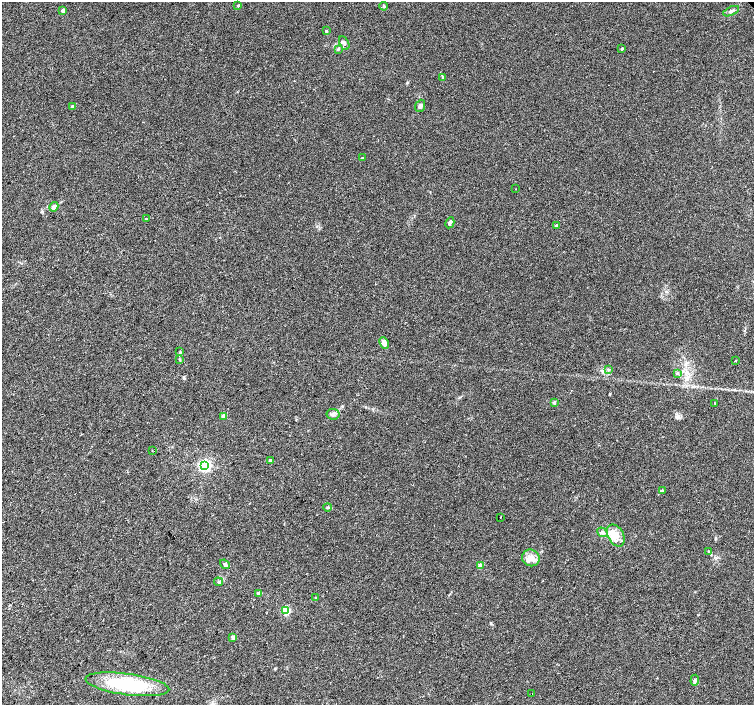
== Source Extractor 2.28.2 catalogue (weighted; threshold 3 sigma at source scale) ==
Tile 7 of 4 x 4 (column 3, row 2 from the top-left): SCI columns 3013-4516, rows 3027-4432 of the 6020 x 5987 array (HDU 1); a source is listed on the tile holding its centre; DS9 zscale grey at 2 x 2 block average (1 PNG px = mean of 2 x 2 image px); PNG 756 x 707 px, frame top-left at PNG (2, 2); each listed source drawn as its Kron ellipse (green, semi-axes under 4 px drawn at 4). Shown black and unused: <1% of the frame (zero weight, under 2 of 3 exposures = <1% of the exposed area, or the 3 px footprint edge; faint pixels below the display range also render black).
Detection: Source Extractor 2.28.2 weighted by HDU 2 'WHT'; one run over the whole footprint, this tile lists its part. Background 0.0335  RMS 0.0046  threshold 0.0208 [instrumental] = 3 sigma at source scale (4.5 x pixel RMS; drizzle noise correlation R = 1.50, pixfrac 1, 0.0396/0.0396 arcsec/px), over >= 5 px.
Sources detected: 51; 2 cosmic-ray / hot-pixel residue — neither listed nor drawn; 2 inside a brighter listed object's ellipse — not listed separately; the other 47 listed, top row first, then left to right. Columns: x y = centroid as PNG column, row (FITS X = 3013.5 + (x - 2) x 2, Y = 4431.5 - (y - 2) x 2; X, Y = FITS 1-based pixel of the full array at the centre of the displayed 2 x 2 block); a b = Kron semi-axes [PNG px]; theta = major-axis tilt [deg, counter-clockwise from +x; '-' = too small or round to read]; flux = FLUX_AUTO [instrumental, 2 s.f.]
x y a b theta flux
238 5 3 3 - 0.88
384 6 4 3 - 1.5
63 10 2 2 - 5.6
731 11 8 3 22 2.6
326 31 3 3 - 0.85
344 43 7 4 -63 3.1
338 49 3 2 - 0.91
622 49 3 2 - 1.3
443 78 4 3 - 1.4
72 106 4 3 - 1.3
420 106 6 4 68 2.4
363 158 3 3 - 1.1
516 189 2 2 - 0.55
54 207 5 4 - 4.8
146 219 3 2 - 0.66
450 223 6 3 61 2.8
556 225 3 3 - 0.96
384 343 6 4 -63 6.6
180 352 4 2 - 1
180 359 3 3 - 0.88
735 361 2 2 - 5.2
608 369 4 4 - 1.6
677 373 4 3 - 1.1
554 402 3 3 - 1
715 403 3 2 - 0.55
333 414 6 5 - 2.9
224 416 3 3 - 12
152 450 2 2 - 0.42
270 460 2 2 - 1.2
205 465 4 3 - 210
663 490 4 3 - 1.1
328 507 4 3 - 1.2
500 517 2 2 - 0.42
602 532 5 4 - 2.4
616 535 12 7 -61 10
709 551 4 2 - 1.1
531 558 9 8 - 7.9
225 564 5 4 - 2
481 565 3 3 - 15
219 582 5 3 - 1.4
259 594 3 2 - 11
316 597 3 2 - 0.74
286 610 3 3 - 64
233 637 3 2 - 7.4
695 680 5 3 - 1.4
127 684 42 10 -8 75
532 694 2 2 - 0.6
Diffuse or blended objects may show on this block-average render without a row.